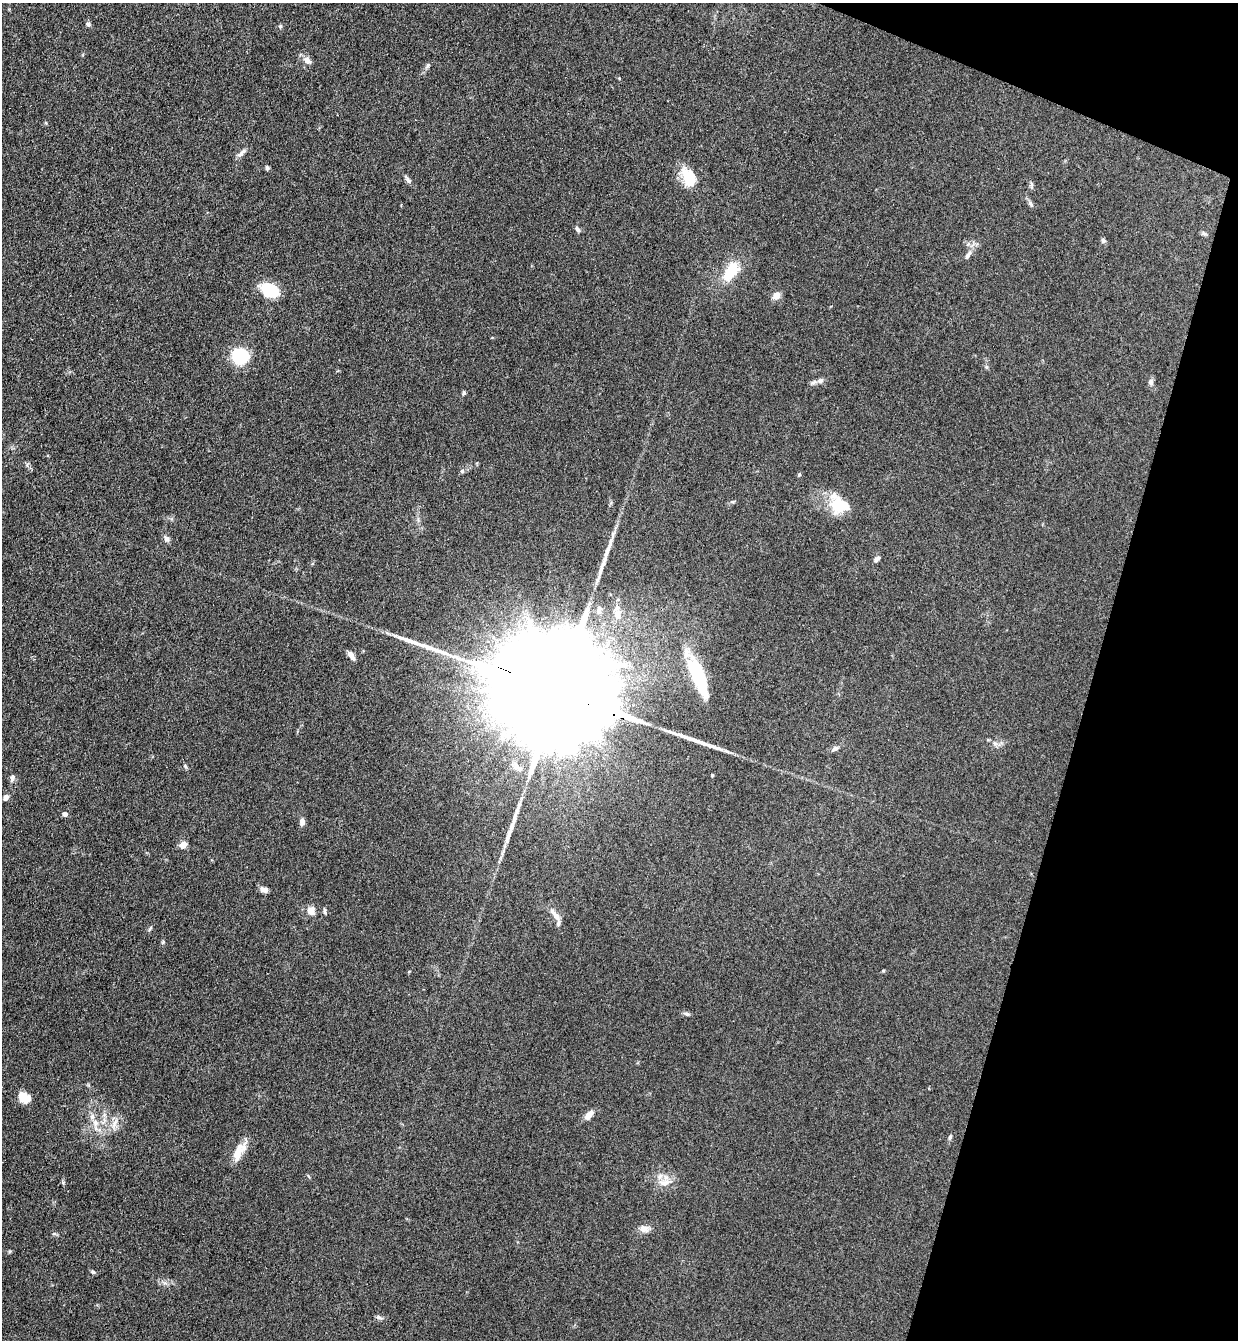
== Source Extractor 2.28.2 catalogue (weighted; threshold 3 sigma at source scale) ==
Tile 8 of 4 x 4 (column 4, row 2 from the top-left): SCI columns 3895-5130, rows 2699-4036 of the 5447 x 5397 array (HDU 1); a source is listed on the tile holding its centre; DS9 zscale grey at full resolution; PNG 1240 x 1342 px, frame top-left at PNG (2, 3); no overlay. Shown black and unused: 14% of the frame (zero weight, under 3 of 4 exposures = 5% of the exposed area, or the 3 px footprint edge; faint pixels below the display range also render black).
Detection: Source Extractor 2.28.2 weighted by HDU 2 'WHT'; one run over the whole footprint, this tile lists its part. Background 0.128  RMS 0.0077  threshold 0.0349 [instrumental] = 3 sigma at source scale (4.5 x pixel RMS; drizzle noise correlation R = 1.50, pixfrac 1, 0.05/0.05 arcsec/px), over >= 5 px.
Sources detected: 62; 1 inside a brighter object's white glare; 3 long thin detections or spike segments (spike, bleed or trail) — not listed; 2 inside a brighter listed object's ellipse — not listed separately; the other 56 listed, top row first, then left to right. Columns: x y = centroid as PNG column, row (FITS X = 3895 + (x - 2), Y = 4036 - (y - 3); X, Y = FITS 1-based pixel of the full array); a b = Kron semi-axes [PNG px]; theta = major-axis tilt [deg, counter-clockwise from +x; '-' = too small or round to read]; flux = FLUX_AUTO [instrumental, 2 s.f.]
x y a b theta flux
88 24 7 6 - 1.6
280 26 5 5 - 1.1
307 60 11 7 -43 4.7
428 65 9 4 62 1.6
241 153 14 6 42 3.5
267 168 6 5 - 1.4
689 177 20 13 -66 23
408 180 14 5 -52 2.5
1031 185 10 4 86 1.5
1031 204 10 4 -58 1.8
577 229 9 5 -58 1.8
1204 234 7 4 -19 1.4
1103 241 6 6 - 1.6
969 253 10 7 60 3.3
730 272 30 15 57 22
270 290 13 9 -27 45
776 295 5 4 - 14
240 356 11 11 - 47
820 381 8 6 33 2.3
1151 382 8 6 83 2.5
464 393 6 5 - 1.3
462 471 6 5 - 1.1
839 504 28 20 -47 23
166 538 10 6 -51 2.4
877 559 8 5 39 2.2
599 611 12 7 85 3.1
618 614 13 10 79 6.5
351 655 10 5 -53 4.8
698 676 47 14 -67 46
554 691 75 23 -23 65000
835 748 10 6 26 2.7
185 766 6 4 -48 1.1
516 766 12 9 -69 5.1
712 775 3 3 - 0.92
12 778 11 6 78 2.5
6 797 7 5 58 2.9
65 814 6 6 - 2.2
302 822 8 6 86 3.8
183 845 9 8 - 4.4
264 889 10 6 -17 3.4
311 911 9 9 - 6.2
325 911 9 3 -89 1.2
556 916 14 7 -53 4.9
150 928 9 3 56 1.1
163 942 6 4 48 0.97
687 1014 8 5 -14 1.6
24 1097 12 9 -36 13
589 1115 12 6 47 6
95 1123 10 9 - 5.8
114 1123 16 5 63 4.8
950 1137 7 4 75 1.4
239 1152 28 10 59 11
664 1182 17 9 3 7.6
644 1228 13 9 9 5.3
93 1272 6 5 - 1.4
379 1318 8 4 -8 1.8
Overlapping masked pixels (flux is a lower limit): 1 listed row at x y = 554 691